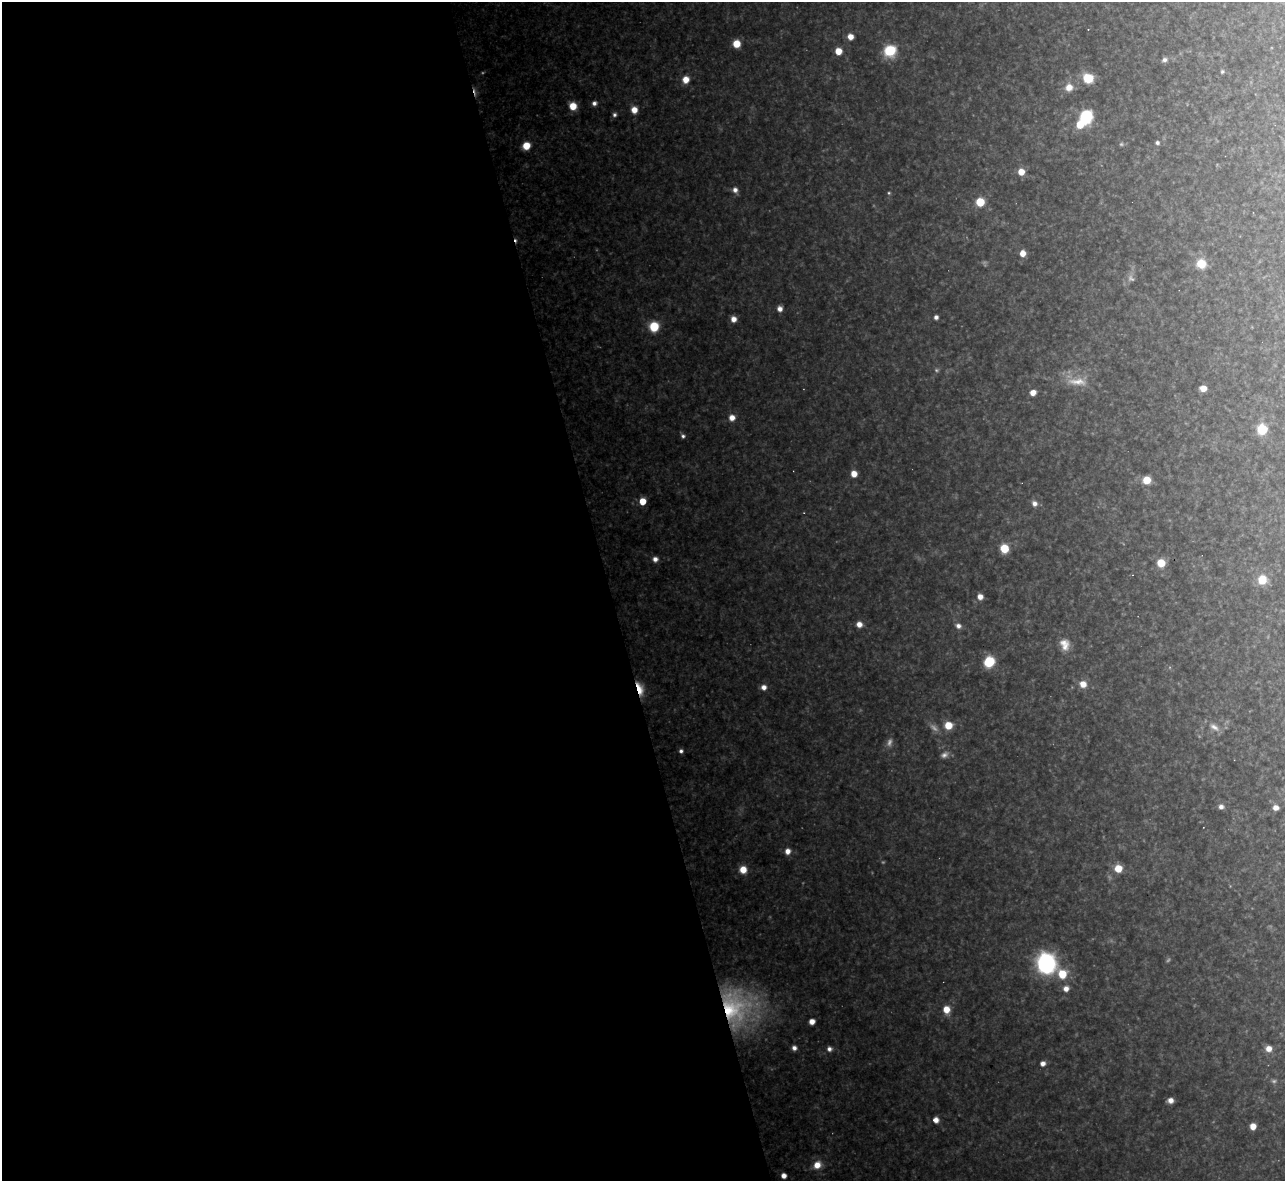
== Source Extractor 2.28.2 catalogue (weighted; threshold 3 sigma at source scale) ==
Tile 9 of 4 x 4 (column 1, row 3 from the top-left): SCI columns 1-1283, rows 1320-2498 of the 5133 x 5115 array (HDU 1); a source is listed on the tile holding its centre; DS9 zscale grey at full resolution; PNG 1287 x 1183 px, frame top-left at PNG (2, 2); no overlay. Shown black and unused: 47% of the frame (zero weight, under 3 of 4 exposures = <1% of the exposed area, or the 3 px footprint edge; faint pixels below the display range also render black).
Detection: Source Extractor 2.28.2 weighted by HDU 2 'WHT'; one run over the whole footprint, this tile lists its part. Background 0.319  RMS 0.019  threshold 0.0867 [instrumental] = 3 sigma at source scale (4.5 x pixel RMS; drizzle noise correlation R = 1.50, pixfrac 1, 0.05/0.05 arcsec/px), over >= 5 px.
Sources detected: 84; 8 too faint to see at this stretch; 3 cosmic-ray / hot-pixel residue — not listed; the other 73 listed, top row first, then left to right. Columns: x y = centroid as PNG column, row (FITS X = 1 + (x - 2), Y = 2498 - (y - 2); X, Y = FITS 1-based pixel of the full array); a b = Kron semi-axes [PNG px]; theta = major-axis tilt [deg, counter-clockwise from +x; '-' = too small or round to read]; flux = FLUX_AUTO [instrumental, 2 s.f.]
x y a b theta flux
850 37 6 6 - 18
736 44 7 6 - 33
838 51 6 5 - 29
890 51 9 8 - 98
1164 60 7 6 - 7.1
1222 71 5 4 - 3.4
1088 78 11 9 -29 47
686 79 7 7 - 23
1069 87 9 9 - 21
594 103 6 5 - 7.8
573 106 7 6 - 35
634 110 7 6 - 22
614 115 6 5 - 5.4
1086 117 8 7 - 210
1080 125 7 7 - 33
1157 143 5 5 - 4.7
526 146 6 6 - 38
1021 172 6 6 - 28
735 190 7 6 - 10
889 193 5 4 - 2.6
980 202 6 6 - 68
1023 253 6 5 - 21
1201 264 8 8 - 46
780 309 6 5 - 12
936 317 4 4 - 6.7
733 319 6 6 - 15
654 326 7 6 - 81
1077 382 30 11 -3 38
1203 388 6 5 - 21
1033 392 5 5 - 16
732 417 7 7 - 17
1262 429 6 6 - 100
683 436 6 5 - 5.2
854 474 5 5 - 24
1146 480 6 6 - 39
642 501 5 5 - 44
1034 503 8 7 - 11
1004 548 7 6 - 52
655 559 6 6 - 10
1161 563 7 7 - 39
1262 580 10 9 - 36
980 597 6 6 - 15
859 624 6 6 - 16
958 626 7 6 - 10
1065 644 16 12 -73 24
989 662 7 7 - 100
1083 684 7 7 - 21
764 687 6 6 - 11
640 689 16 7 -73 34
948 725 7 6 - 37
1214 727 17 8 -36 16
681 751 5 5 - 5.6
944 755 11 7 27 9.3
1221 807 6 6 - 8.9
1276 808 6 5 - 13
788 851 6 6 - 14
1118 868 6 6 - 37
743 869 7 7 - 25
1046 963 12 11 - 400
1062 974 8 8 - 46
1066 989 6 6 - 13
734 1007 50 37 -83 260
946 1009 8 7 - 25
812 1021 5 5 - 16
794 1048 5 5 - 8.8
1269 1048 7 6 - 17
829 1049 6 6 - 8.2
1043 1063 6 6 - 11
1170 1100 6 5 - 13
936 1120 6 5 - 14
1253 1126 5 5 - 21
817 1165 9 8 - 24
784 1176 4 4 - 13
Overlapping masked pixels (flux is a lower limit): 2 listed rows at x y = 640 689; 734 1007